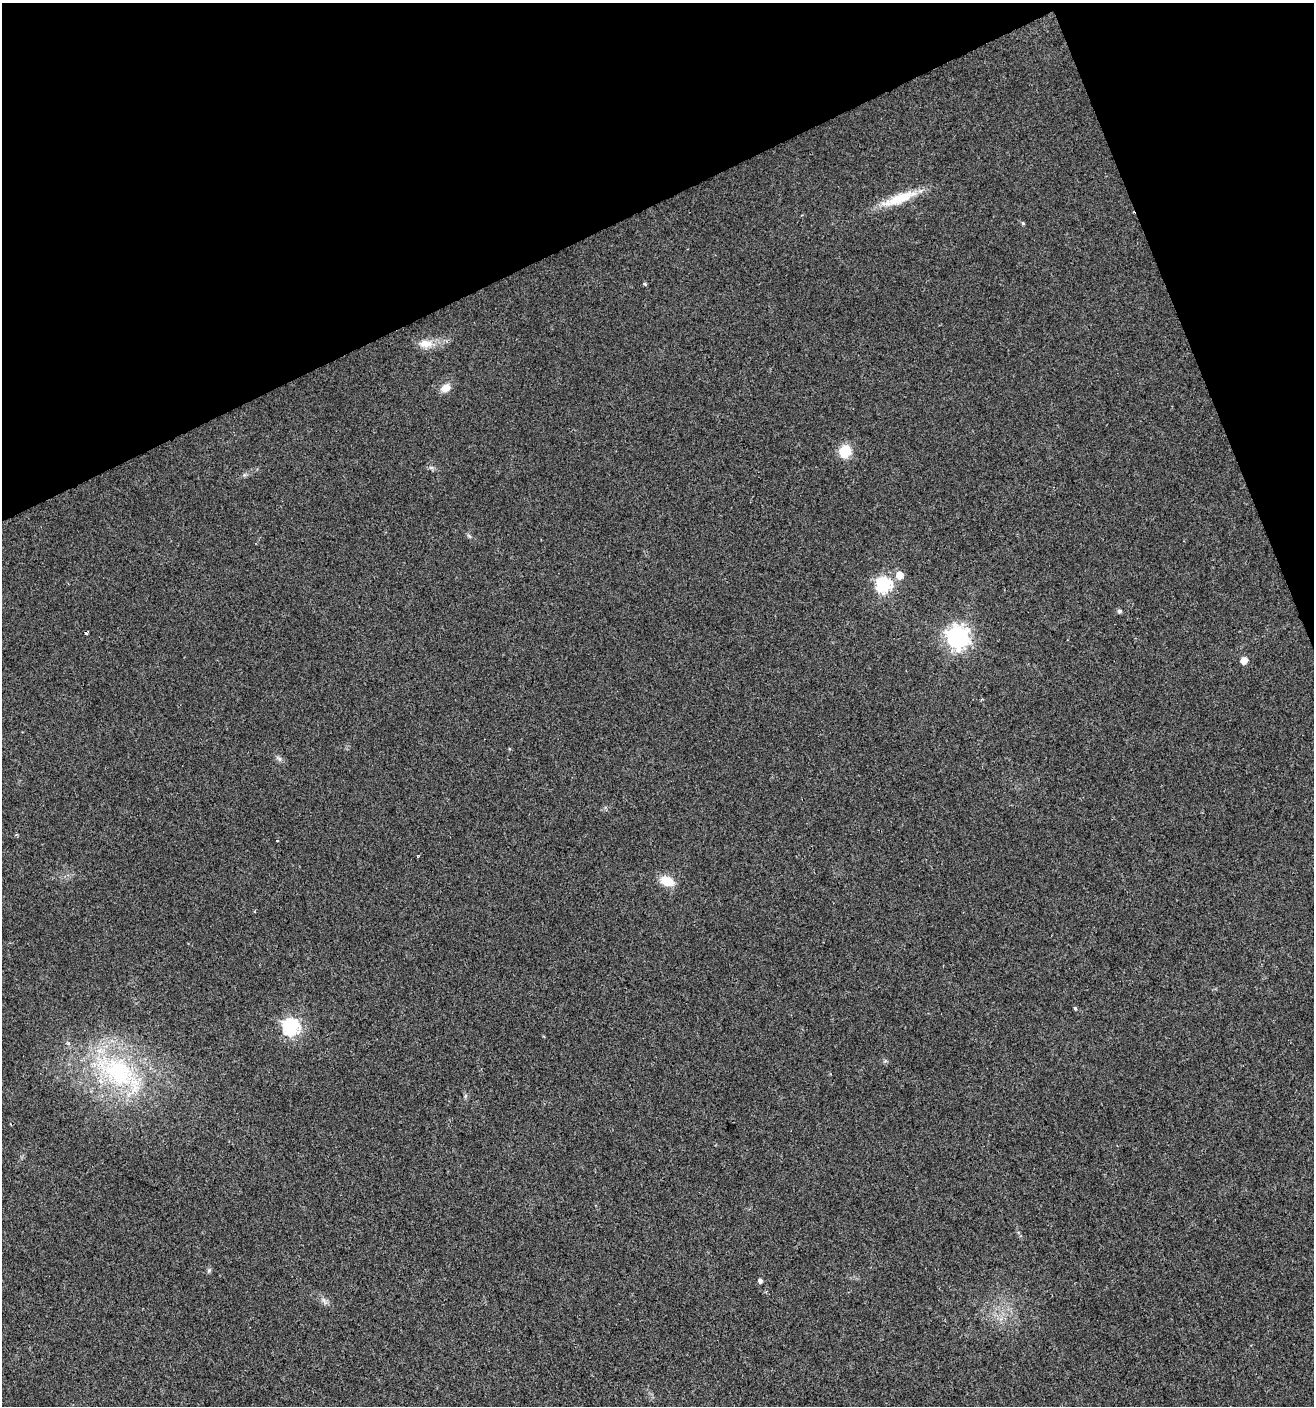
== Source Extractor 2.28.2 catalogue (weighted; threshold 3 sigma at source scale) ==
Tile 3 of 4 x 4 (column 3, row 1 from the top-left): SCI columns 2766-4077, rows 4214-5617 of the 5474 x 5618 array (HDU 1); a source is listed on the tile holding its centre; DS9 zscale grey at full resolution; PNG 1316 x 1408 px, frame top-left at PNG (2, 3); no overlay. Shown black and unused: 20% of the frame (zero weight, under 2 of 3 exposures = <1% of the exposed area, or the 3 px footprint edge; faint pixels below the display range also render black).
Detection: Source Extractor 2.28.2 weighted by HDU 2 'WHT'; one run over the whole footprint, this tile lists its part. Background 0.0185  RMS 0.0053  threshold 0.0238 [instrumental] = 3 sigma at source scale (4.5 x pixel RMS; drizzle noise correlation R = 1.50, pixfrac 1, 0.0396/0.0396 arcsec/px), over >= 5 px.
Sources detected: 22; all 22 listed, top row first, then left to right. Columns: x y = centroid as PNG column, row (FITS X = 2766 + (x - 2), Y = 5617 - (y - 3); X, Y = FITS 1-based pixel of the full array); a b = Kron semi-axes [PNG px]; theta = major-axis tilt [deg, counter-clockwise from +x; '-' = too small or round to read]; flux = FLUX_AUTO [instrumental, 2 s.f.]
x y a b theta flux
899 199 49 12 21 16
1023 223 5 4 - 0.7
645 284 5 3 - 0.7
426 344 21 11 -1 6.9
446 388 13 10 34 4.6
845 451 14 12 61 11
899 575 7 6 - 6.7
883 585 7 7 - 100
1120 611 5 5 - 1.3
86 633 3 3 - 1.3
957 637 8 8 - 330
1244 660 6 5 - 5.3
279 759 7 5 -59 1.3
277 841 3 2 - 0.65
667 881 13 9 -21 11
254 911 3 3 - 0.58
1075 1008 4 3 - 1
291 1027 7 7 - 120
119 1073 80 36 -37 83
209 1270 6 6 - 0.95
760 1281 5 4 - 1.6
324 1301 11 4 -58 1.7